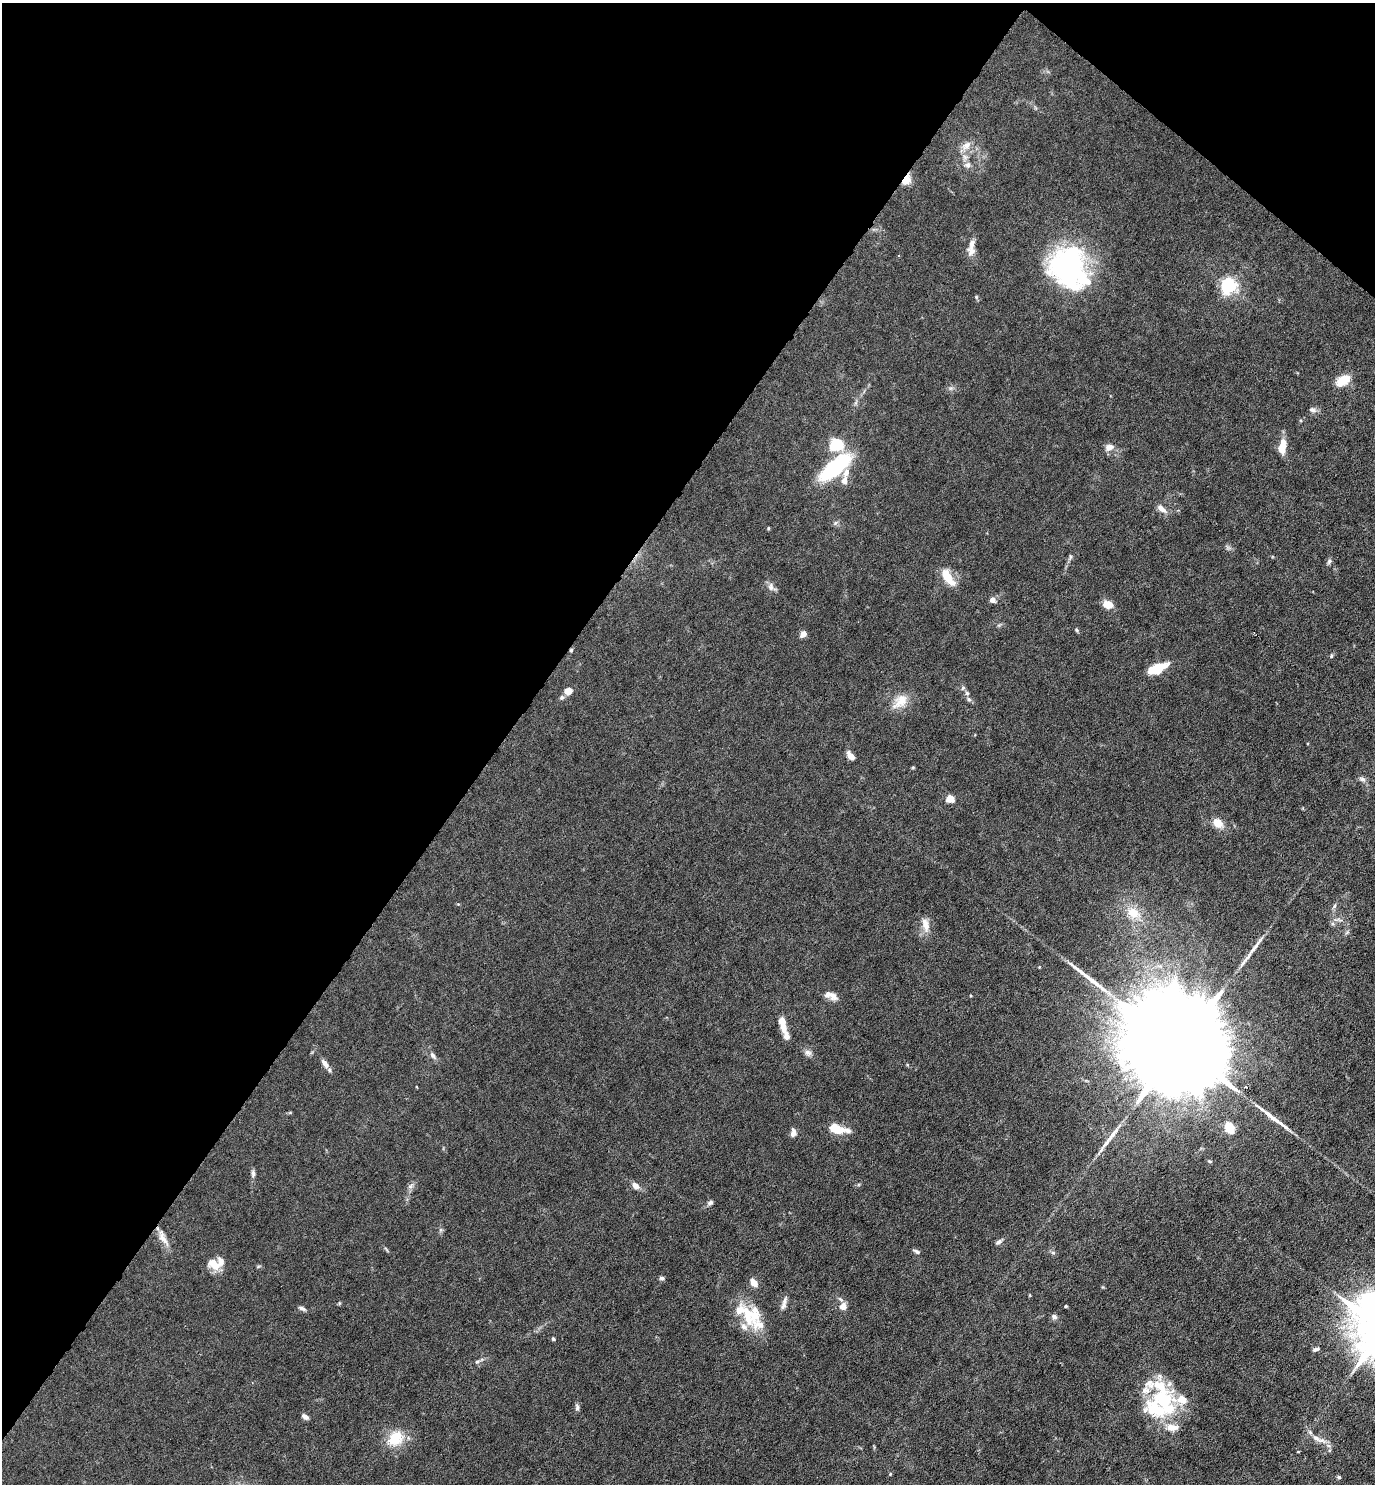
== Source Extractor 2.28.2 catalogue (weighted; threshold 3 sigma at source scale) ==
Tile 2 of 4 x 4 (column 2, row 1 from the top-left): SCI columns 1524-2896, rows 4447-5928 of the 5934 x 5928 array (HDU 1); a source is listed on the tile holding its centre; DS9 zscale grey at full resolution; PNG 1377 x 1486 px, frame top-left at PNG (2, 3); no overlay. Shown black and unused: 39% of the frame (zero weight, under 4 of 8 exposures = <1% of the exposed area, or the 3 px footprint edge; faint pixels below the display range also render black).
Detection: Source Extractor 2.28.2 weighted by HDU 2 'WHT'; one run over the whole footprint, this tile lists its part. Background 0.0371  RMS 0.0027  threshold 0.011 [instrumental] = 3 sigma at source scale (4.09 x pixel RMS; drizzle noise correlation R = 1.36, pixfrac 0.8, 0.05/0.05 arcsec/px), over >= 5 px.
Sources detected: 98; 2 inside a brighter object's white glare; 4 long thin detections or spike segments (spike, bleed or trail) — not listed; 15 inside a brighter listed object's ellipse — not listed separately; the other 77 listed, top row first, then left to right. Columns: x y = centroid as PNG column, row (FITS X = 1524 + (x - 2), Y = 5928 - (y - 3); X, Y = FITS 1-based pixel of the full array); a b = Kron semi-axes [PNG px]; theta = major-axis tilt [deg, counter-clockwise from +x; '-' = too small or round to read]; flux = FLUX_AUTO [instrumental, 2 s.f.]
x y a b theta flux
966 146 15 9 45 2
967 165 9 7 8 0.93
906 181 9 6 47 3.5
972 244 16 7 78 1.6
1069 268 48 39 -63 43
1228 286 6 6 - 71
976 297 5 5 - 0.32
1343 380 16 10 30 4.4
1312 410 10 7 -17 0.84
836 445 9 8 - 15
1109 447 13 9 14 1.5
1282 447 19 8 82 3.3
835 467 31 12 40 25
844 481 10 7 80 1.5
1162 509 15 7 -41 1.5
768 528 5 3 - 0.22
1070 557 8 4 -83 0.42
1329 561 8 5 52 0.55
948 577 20 8 -55 5
771 587 11 7 -85 1.1
993 600 7 7 - 1.2
1108 605 10 7 -13 3.4
1077 630 5 4 - 0.33
803 634 7 5 45 1.5
571 650 5 4 - 0.29
1331 656 6 3 71 0.31
1157 669 18 8 21 7.2
568 691 8 7 - 1.9
967 693 7 6 - 0.61
562 697 6 6 - 0.57
900 701 25 14 44 4
850 756 12 6 -49 1.5
1362 779 10 6 -15 0.74
950 799 5 5 - 6.8
1218 823 12 9 -39 2.7
1334 906 6 4 70 0.42
1133 913 20 15 -24 4.7
925 925 20 9 -75 2.3
831 995 19 8 -27 2
782 1022 16 6 -75 4.1
1182 1049 56 19 -40 15000
808 1053 11 7 -25 0.98
432 1055 8 6 -57 0.76
325 1063 11 7 -55 1.5
1229 1127 13 9 -65 4.2
837 1129 20 9 -16 5.3
793 1133 10 7 86 1.1
253 1173 10 5 -89 0.71
410 1186 7 4 0 0.53
635 1186 7 6 - 1.6
710 1203 6 5 - 0.71
163 1238 23 8 -63 2.3
999 1242 10 5 31 0.73
917 1252 9 4 -30 0.56
1053 1253 6 4 -19 0.39
214 1264 16 10 -38 3.5
662 1278 7 5 -4 0.5
754 1283 8 5 -52 2.4
1030 1295 5 3 - 0.19
783 1305 13 7 63 1.2
843 1306 8 7 - 1.9
1066 1306 3 3 - 0.29
302 1308 10 5 -24 0.68
747 1312 38 16 -61 7.8
1054 1317 7 6 - 0.74
553 1339 4 4 - 0.38
1315 1349 8 5 21 0.64
477 1362 7 5 17 0.5
1162 1399 57 27 -30 17
577 1407 9 5 -84 0.59
305 1417 7 4 -32 1.1
395 1438 23 18 46 6.2
1318 1439 26 6 -24 2.1
1330 1450 5 3 - 0.31
1298 1452 4 2 - 0.17
890 1474 4 4 - 0.27
1339 1477 5 4 - 0.42
Overlapping masked pixels (flux is a lower limit): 2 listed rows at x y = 906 181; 571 650